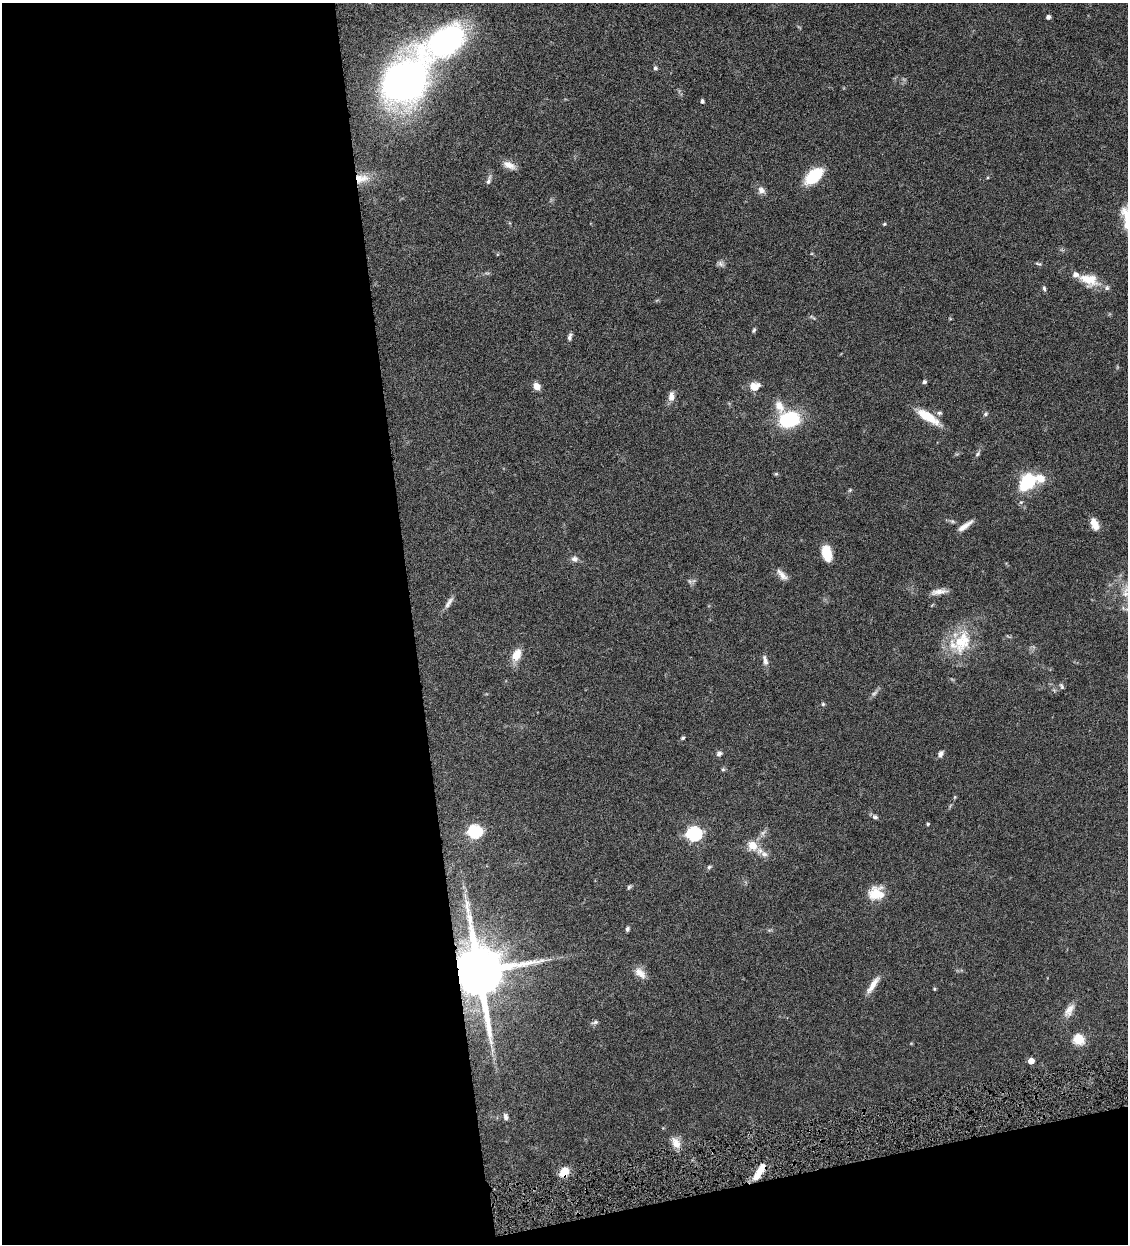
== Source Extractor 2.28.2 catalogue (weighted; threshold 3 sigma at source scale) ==
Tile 13 of 4 x 4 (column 1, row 4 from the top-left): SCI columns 263-1388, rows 3-1244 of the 4910 x 4972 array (HDU 1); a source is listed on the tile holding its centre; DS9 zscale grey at full resolution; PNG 1130 x 1246 px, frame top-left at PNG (2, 3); no overlay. Shown black and unused: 40% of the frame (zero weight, under 4 of 8 exposures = <1% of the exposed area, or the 3 px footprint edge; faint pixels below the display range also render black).
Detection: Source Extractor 2.28.2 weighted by HDU 2 'WHT'; one run over the whole footprint, this tile lists its part. Background 0.0431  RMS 0.0036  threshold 0.0146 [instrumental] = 3 sigma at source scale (4.09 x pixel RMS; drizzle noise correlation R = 1.36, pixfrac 0.8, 0.05/0.05 arcsec/px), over >= 5 px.
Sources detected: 82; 2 too faint to see at this stretch — not listed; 8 inside a brighter listed object's ellipse — not listed separately; the other 72 listed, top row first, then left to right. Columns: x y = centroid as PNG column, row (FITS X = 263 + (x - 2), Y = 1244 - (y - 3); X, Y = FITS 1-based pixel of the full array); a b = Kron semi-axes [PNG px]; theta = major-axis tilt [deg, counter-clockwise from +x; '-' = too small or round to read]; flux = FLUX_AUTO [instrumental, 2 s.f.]
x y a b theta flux
1048 17 4 4 - 1.2
446 41 48 27 30 71
655 68 6 5 - 0.61
405 80 44 34 54 150
702 101 5 4 - 0.66
509 165 17 8 -24 2.7
814 176 20 11 41 13
361 178 20 11 7 4.7
489 180 14 5 73 1.1
761 190 10 9 - 1.7
884 224 5 4 - 0.35
721 264 10 6 -39 1
1038 264 9 4 -14 0.55
1086 279 32 12 -27 6.5
1044 288 7 4 -79 0.63
813 317 11 4 -34 0.54
754 330 6 4 69 0.53
570 337 10 5 76 1
924 382 4 4 - 0.78
537 386 7 6 - 2.9
755 386 12 10 12 3.4
671 397 11 7 82 2.2
939 413 7 5 13 0.75
986 414 6 5 - 0.68
928 417 28 9 -32 8
789 419 26 18 11 18
978 454 8 5 43 0.62
776 474 5 5 - 0.4
1027 482 21 15 49 14
850 490 6 4 46 0.41
952 521 7 4 -31 0.63
1094 524 14 8 -66 3.2
965 526 20 5 35 2.5
827 553 15 8 -76 8.3
574 559 8 7 - 1.4
782 575 18 7 -47 2.1
690 581 7 6 - 0.77
939 592 21 7 9 2.3
449 603 19 6 57 1.7
962 642 36 24 68 14
516 655 16 10 64 4.2
765 660 15 6 -76 1.5
1062 686 9 4 -62 0.63
823 704 5 5 - 0.44
683 738 5 4 - 0.48
719 754 8 6 19 1
941 754 8 6 67 1.1
723 769 6 5 - 0.47
955 797 5 4 - 0.35
875 817 8 6 -32 0.88
928 824 5 4 - 0.4
475 831 6 6 - 53
694 833 7 6 - 68
752 846 12 11 - 4.7
764 854 12 8 -34 1.9
709 867 6 5 - 0.61
629 887 7 4 46 0.53
875 894 20 14 60 6.4
627 929 6 4 69 0.7
478 972 16 12 -81 2600
640 973 18 10 -44 3
873 985 25 7 56 3.3
934 989 4 4 - 0.34
1069 1010 20 10 59 2.9
595 1022 9 6 16 0.82
1079 1039 6 5 - 23
492 1050 7 4 89 0.76
1031 1061 5 4 - 3.8
505 1117 9 5 -77 1
676 1143 16 10 -57 3.1
564 1172 9 7 49 5.5
758 1174 17 8 54 4.6
Overlapping masked pixels (flux is a lower limit): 3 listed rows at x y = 361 178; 478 972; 564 1172